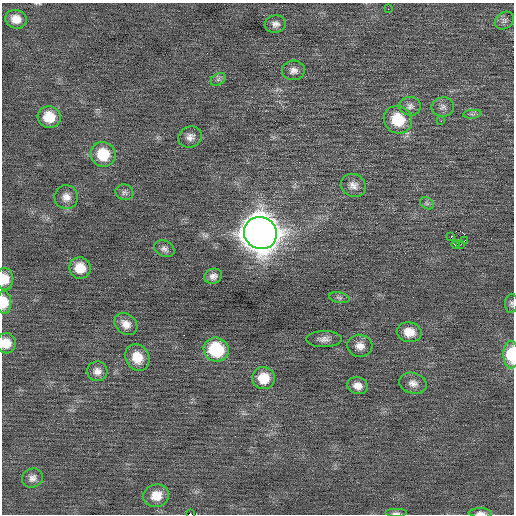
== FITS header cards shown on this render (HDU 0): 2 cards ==
NAXIS1  =                  512 / Axis length
NAXIS2  =                  512 / Axis length

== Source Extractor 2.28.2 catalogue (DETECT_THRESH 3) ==
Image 512 x 512 px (HDU 0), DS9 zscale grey, 1 PNG px = 1 image px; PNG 516 x 516 px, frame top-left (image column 1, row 512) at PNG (2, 3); each listed source drawn as its Kron ellipse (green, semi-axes under 4 px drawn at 4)
Background 0.0258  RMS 0.74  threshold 2.22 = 3 sigma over >= 5 px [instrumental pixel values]
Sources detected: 48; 1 with non-positive FLUX_AUTO (blend fragments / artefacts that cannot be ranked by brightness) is neither listed nor drawn; the other 47 listed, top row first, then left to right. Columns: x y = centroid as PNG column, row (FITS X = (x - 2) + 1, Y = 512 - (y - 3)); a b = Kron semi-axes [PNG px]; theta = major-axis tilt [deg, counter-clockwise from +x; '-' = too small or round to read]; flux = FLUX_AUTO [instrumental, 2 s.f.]
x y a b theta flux
388 9 2 2 - 50
16 19 11 9 -15 540
504 21 10 8 38 190
275 24 11 8 11 250
293 70 11 9 4 290
218 79 8 5 31 130
410 106 11 9 -5 260
443 107 11 9 10 250
472 114 9 3 4 98
49 117 11 11 - 1100
398 120 14 13 - 1700
441 121 2 2 - 34
190 137 12 10 24 310
103 154 12 12 - 1600
353 185 13 11 -30 360
124 192 9 7 -20 160
66 197 12 11 - 400
427 203 7 5 -31 120
260 233 17 15 -37 110000
451 237 3 2 - 170
465 240 3 2 - 69
456 244 4 2 - 100
461 244 2 2 - 17
164 249 10 7 -25 200
80 268 11 10 - 870
213 276 9 7 19 240
5 279 11 8 -86 660
339 298 10 5 -11 130
4 302 11 7 -89 850
511 303 9 6 85 130
126 324 13 9 -38 420
409 332 12 10 -10 680
324 339 18 8 1 310
6 343 10 10 - 690
360 346 12 11 - 400
216 350 13 12 - 3000
511 355 14 7 -89 1700
137 357 14 11 -63 920
97 371 10 10 - 340
264 378 11 11 - 1100
413 383 14 10 -15 360
358 386 10 8 -15 400
32 478 10 9 - 290
156 496 13 11 16 780
396 513 11 4 0 150
480 513 12 4 -1 170
190 514 3 2 - 3500
At the frame edge (FLAGS 8, measured only in part): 9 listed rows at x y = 16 19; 5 279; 4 302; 511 303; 6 343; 511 355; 396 513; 480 513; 190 514
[1 non-positive-flux detection neither listed nor drawn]